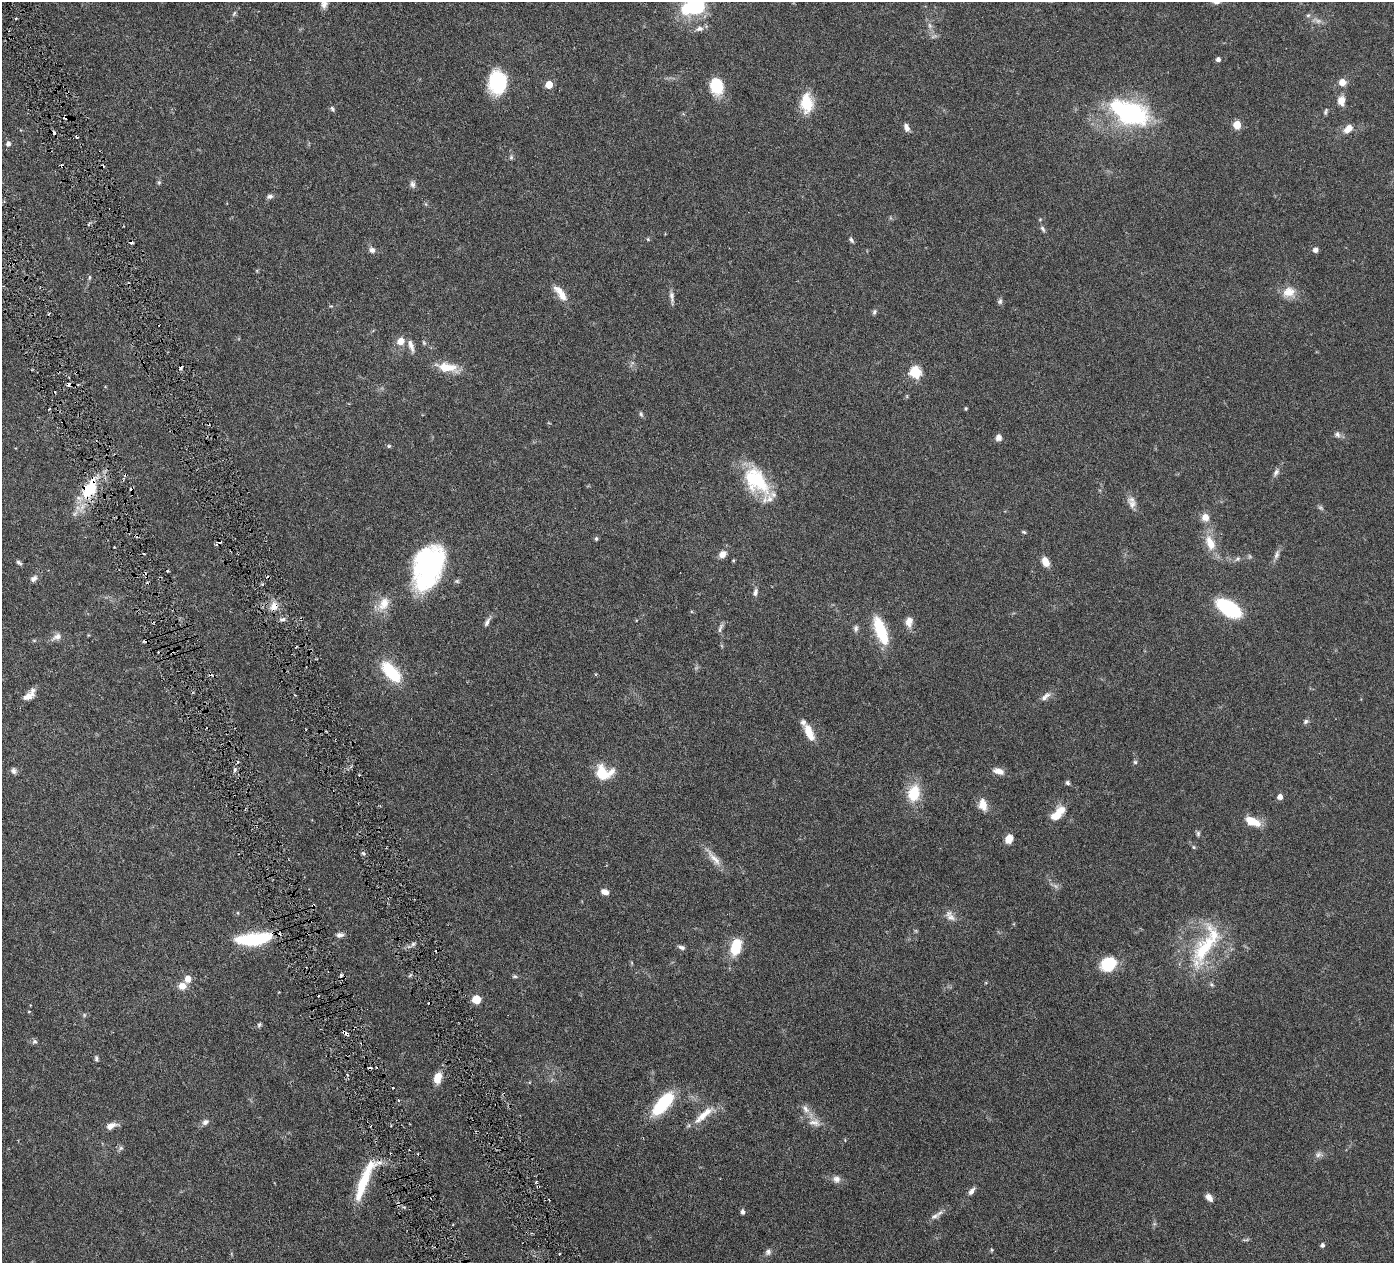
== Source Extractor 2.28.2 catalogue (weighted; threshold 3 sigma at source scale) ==
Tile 11 of 4 x 4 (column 3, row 3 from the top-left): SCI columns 2789-4180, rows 1565-2825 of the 5578 x 5520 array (HDU 1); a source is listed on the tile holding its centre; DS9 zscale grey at full resolution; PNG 1396 x 1265 px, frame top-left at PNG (2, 2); no overlay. Shown black and unused: <1% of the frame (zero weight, under 3 of 6 exposures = <1% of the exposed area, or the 3 px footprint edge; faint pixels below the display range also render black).
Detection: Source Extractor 2.28.2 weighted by HDU 2 'WHT'; one run over the whole footprint, this tile lists its part. Background 0.0851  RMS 0.0036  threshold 0.0146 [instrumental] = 3 sigma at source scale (4.09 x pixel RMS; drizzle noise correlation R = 1.36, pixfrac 0.8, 0.05/0.05 arcsec/px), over >= 5 px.
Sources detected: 173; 4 too faint to see at this stretch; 2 inside a brighter object's white glare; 23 cosmic-ray / hot-pixel residue — not listed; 7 inside a brighter listed object's ellipse — not listed separately; the other 137 listed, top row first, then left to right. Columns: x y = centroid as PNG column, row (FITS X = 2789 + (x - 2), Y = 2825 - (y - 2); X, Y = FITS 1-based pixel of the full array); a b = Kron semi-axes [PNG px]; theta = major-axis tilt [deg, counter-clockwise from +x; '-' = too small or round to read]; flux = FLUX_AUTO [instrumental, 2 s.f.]
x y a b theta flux
693 6 31 21 14 20
234 13 8 4 55 0.59
1308 15 6 4 18 0.51
930 26 9 5 -82 1.1
699 29 11 7 11 1.6
1218 59 4 4 - 1.2
497 82 25 19 84 18
1342 82 7 7 - 3.1
549 85 5 5 - 6.1
717 86 17 14 -75 11
1341 101 12 9 -89 2.9
807 103 24 14 -87 8.9
332 108 7 5 -59 0.69
1326 112 10 4 72 0.65
1128 114 53 33 -25 39
66 117 5 5 - 0.91
1237 125 5 5 - 10
907 128 10 6 -69 1.5
1348 128 11 7 47 3.1
8 144 5 5 - 1.3
511 157 6 5 - 0.59
159 182 6 5 - 0.54
412 184 10 6 -77 1.1
270 196 8 6 6 0.91
1043 229 9 5 -58 0.82
648 239 4 4 - 0.38
851 240 9 4 -48 0.73
372 250 9 7 -52 1.3
1315 250 6 5 - 1.4
89 277 7 4 81 0.48
1289 292 17 13 9 4.5
560 293 22 8 -53 4.2
672 297 18 5 -83 1.5
1000 301 8 6 81 0.78
874 312 7 5 70 0.68
49 313 4 2 - 0.35
401 341 7 6 - 4.1
424 343 8 4 -55 0.51
411 346 18 6 -72 2
446 367 25 10 -6 6.5
915 372 6 6 - 26
966 408 3 3 - 0.42
641 414 8 5 -74 0.65
1337 434 9 7 -46 1.1
999 437 7 6 - 1.7
389 446 5 5 - 0.47
15 448 3 2 - 0.26
1276 472 12 6 54 1.3
756 480 37 21 -48 20
89 489 31 17 59 15
1132 504 12 11 - 2.2
1320 508 9 5 -37 0.68
1205 517 8 8 - 3.1
1024 532 6 4 -17 0.47
596 539 6 5 - 0.56
1210 543 23 11 -68 5.9
723 554 10 8 42 2
1277 554 15 6 73 1.4
1237 559 8 6 43 0.83
733 560 4 4 - 0.32
1046 562 10 7 -66 3.3
19 563 7 4 -39 0.77
431 569 54 24 61 46
34 579 10 7 41 1.3
755 592 10 6 74 1.2
384 604 21 13 57 5.3
274 606 11 9 68 3
1229 608 20 10 -32 32
283 619 8 5 18 0.9
487 622 14 5 61 1.3
909 622 12 8 81 2.8
720 628 14 4 68 1
856 628 10 6 87 0.97
880 630 30 10 -69 16
57 637 14 8 26 2
391 672 26 12 -47 16
28 696 19 8 27 2.4
1045 696 16 7 41 1.9
1306 721 7 6 - 0.77
808 730 15 10 -72 3.9
1135 762 5 5 - 0.57
234 770 6 3 70 0.55
13 771 9 6 -77 1
998 771 14 7 -16 2.4
603 773 20 15 -8 9.6
1067 783 6 5 - 0.72
914 793 17 12 77 10
1280 797 5 5 - 2
983 805 15 9 -77 3.5
1057 815 18 11 53 5.1
1252 821 19 9 -23 5.6
1198 834 7 5 90 0.65
1009 839 9 7 61 3.6
1194 847 5 4 - 0.4
363 853 6 4 -44 0.57
714 858 30 8 -50 3.8
605 892 8 6 -21 2.1
313 906 6 4 62 0.61
951 917 13 10 -24 2.1
340 935 9 6 7 1.2
252 939 33 14 2 18
413 944 5 5 - 0.66
681 947 10 5 -16 0.96
736 947 17 10 75 10
1205 948 48 22 53 24
632 963 6 3 -71 0.35
1109 964 14 12 37 14
341 975 5 4 - 0.54
515 976 7 5 -2 0.56
188 979 7 6 - 2.7
1211 985 6 5 - 0.61
182 986 8 7 - 3.1
476 999 6 5 - 10
29 1011 4 2 - 0.25
259 1025 7 5 74 0.6
35 1041 7 7 - 0.74
96 1058 7 5 -87 0.66
438 1078 12 8 74 4.6
663 1104 28 11 48 19
806 1109 13 7 -53 2.1
704 1115 35 9 41 5.5
205 1122 9 7 36 1.2
814 1122 18 9 -7 3.1
111 1126 14 7 18 2.4
121 1148 6 6 - 0.76
1319 1155 11 7 18 1.3
836 1179 10 9 - 1.8
364 1181 54 10 69 15
538 1186 4 3 - 0.36
971 1191 11 5 50 1.4
1209 1197 10 6 -48 1.9
743 1212 6 4 -80 1.1
935 1216 12 7 17 1.6
1246 1240 10 3 14 0.51
1322 1245 5 4 - 0.87
992 1250 5 4 - 0.37
768 1252 9 8 - 1.1
Overlapping masked pixels (flux is a lower limit): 6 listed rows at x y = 66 117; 89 489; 274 606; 313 906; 364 1181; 538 1186
Isophote crosses this tile's border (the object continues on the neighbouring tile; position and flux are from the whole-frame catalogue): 1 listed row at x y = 693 6